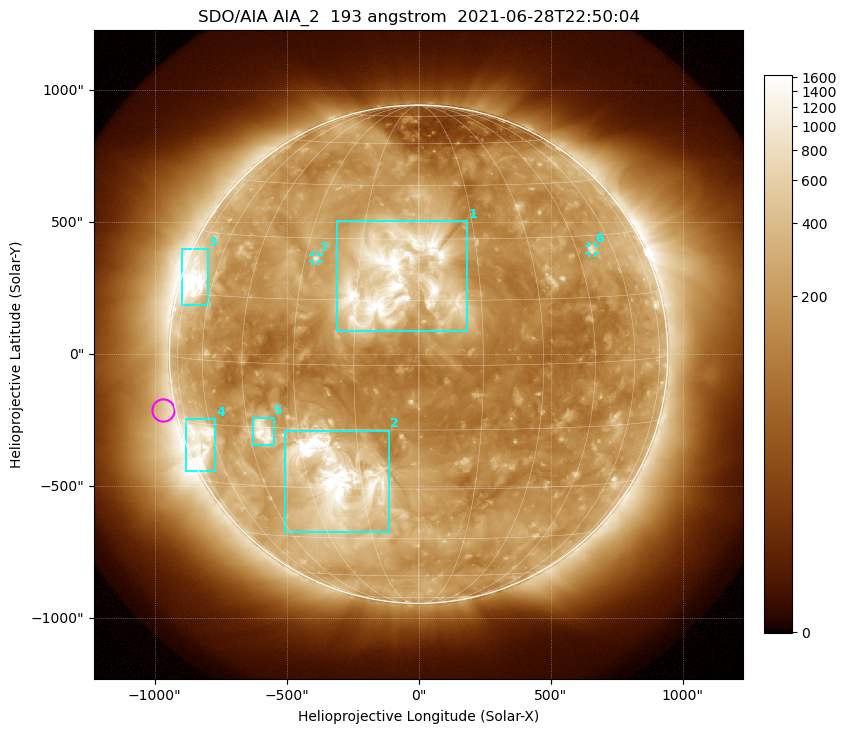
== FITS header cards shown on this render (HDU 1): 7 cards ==
TELESCOP= 'SDO/AIA '           / For AIA: SDO/AIA
INSTRUME= 'AIA_2   '           / For AIA: AIA_ATA1, AIA_ATA2, AIA_ATA3 or AIA_AT
WAVELNTH=                  193 / [angstrom] Wavelength
WAVEUNIT= 'angstrom'           / Wavelength unit: angstrom
DATE-OBS= '2021-06-28T22:50:04.835' / [ISO] Date when observation started; ISO 8
CTYPE1  = 'HPLN-TAN'           / CTYPE1: HPLN
CTYPE2  = 'HPLT-TAN'           / CTYPE2: HPLT

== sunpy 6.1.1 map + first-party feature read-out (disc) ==
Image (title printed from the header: SDO/AIA AIA_2  193 angstrom  2021-06-28T22:50:04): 1024 x 1024 px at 2.4 arcsec/px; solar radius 944 arcsec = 393 px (full disc in frame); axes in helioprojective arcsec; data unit not stated in the header (colour bar unlabelled)
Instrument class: DISC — disc imager (sunpy class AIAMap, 193 A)
Bright regions (active regions / flare kernels): reference = the median radial profile (limb darkening/brightening removed); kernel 9 px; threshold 5 sigma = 388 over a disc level ~174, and >= 1.15x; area >= 12 px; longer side >= 9 px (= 22 arcsec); searched inside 0.97 R_sun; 7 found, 7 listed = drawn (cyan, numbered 1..; 2 of them under ~33 arcsec drawn as corner ticks so the feature stays visible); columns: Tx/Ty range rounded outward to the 5 arcsec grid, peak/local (2 s.f.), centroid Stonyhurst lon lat
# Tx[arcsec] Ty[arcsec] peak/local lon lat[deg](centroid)
1 -310..185 85..505 16 -6 +20
2 -510..-110 -675..-290 23 -21 -28
3 -900..-800 185..400 12 -69 +18
4 -880..-770 -445..-245 6.2 -66 -19
5 -630..-550 -345..-240 9.2 -40 -16
6 645..670 385..410 4.7 +51 +26
7 -400..-380 350..375 4.7 -27 +25
Off-limb structures (1.02-1.3 R_sun): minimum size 162 px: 3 found; the strongest spans PA ~50..135 deg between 1.02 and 1.3 R_sun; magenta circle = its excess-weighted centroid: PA ~100 deg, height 1.05 R_sun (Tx ~-970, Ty ~-210 arcsec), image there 1.5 x the reference